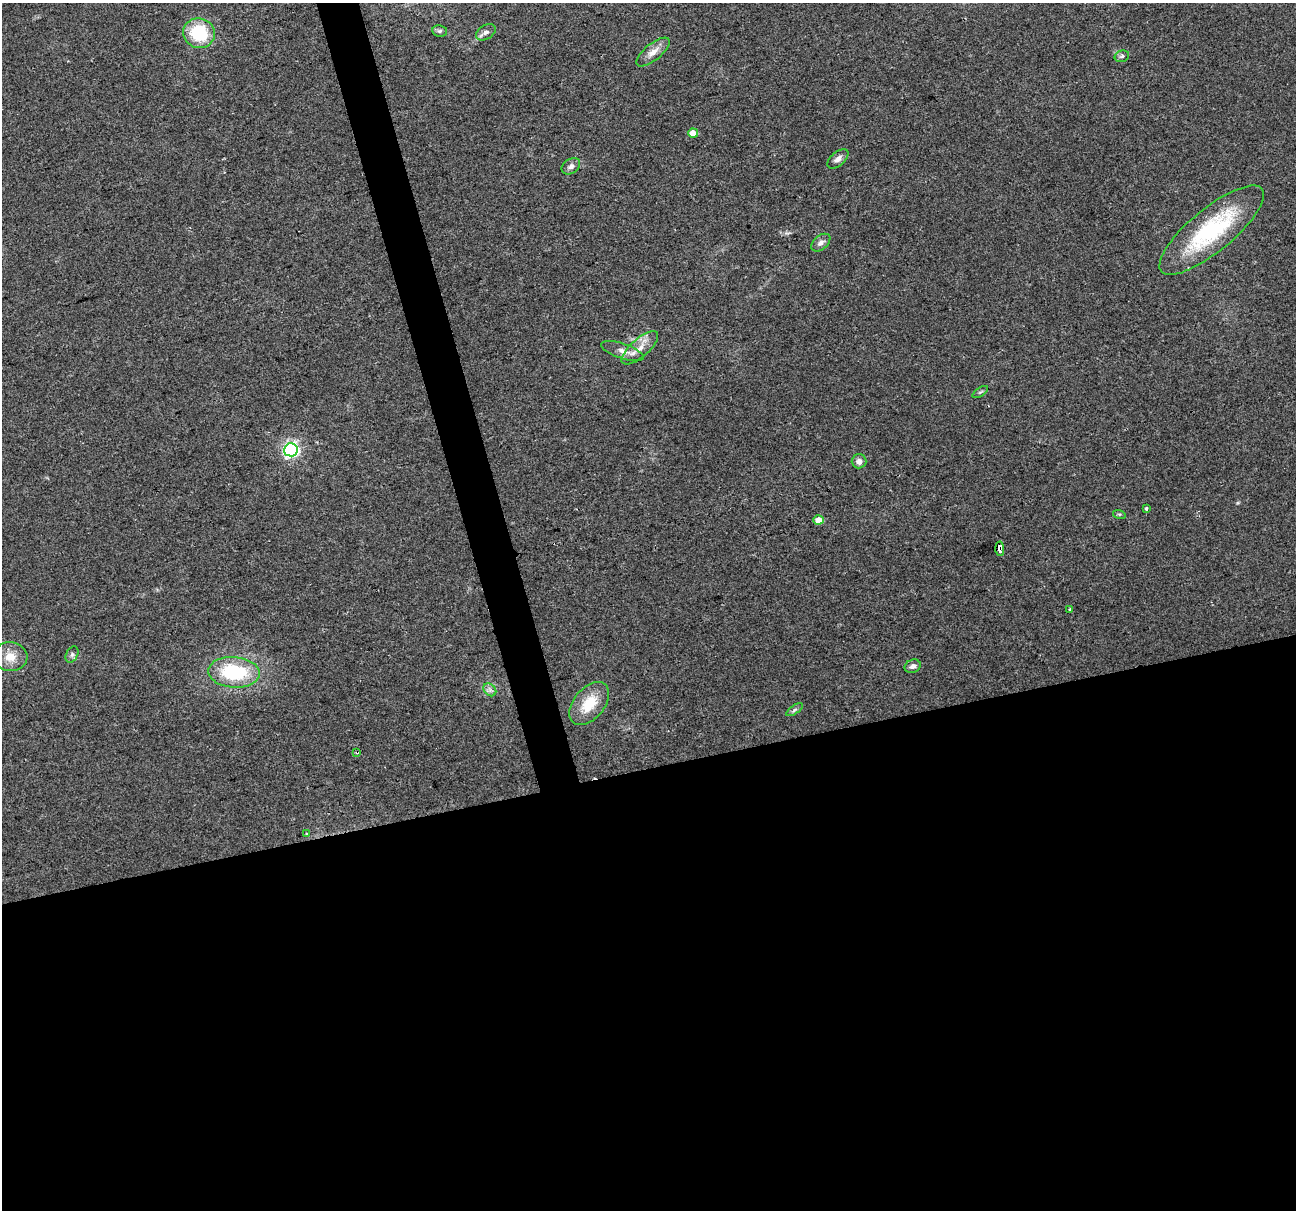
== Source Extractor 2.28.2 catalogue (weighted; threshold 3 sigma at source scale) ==
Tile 15 of 4 x 4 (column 3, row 4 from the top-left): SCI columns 2587-3880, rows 98-1305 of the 5173 x 4973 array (HDU 1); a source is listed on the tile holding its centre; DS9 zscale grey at full resolution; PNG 1298 x 1212 px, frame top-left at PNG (2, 3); each listed source drawn as its Kron ellipse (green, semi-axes under 4 px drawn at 4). Shown black and unused: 39% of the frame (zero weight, under 2 of 3 exposures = <1% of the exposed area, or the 3 px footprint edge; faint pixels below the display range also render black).
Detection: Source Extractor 2.28.2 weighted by HDU 2 'WHT'; one run over the whole footprint, this tile lists its part. Background 0.0557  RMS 0.0074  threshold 0.0334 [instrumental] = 3 sigma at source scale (4.5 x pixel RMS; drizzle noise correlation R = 1.50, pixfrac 1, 0.0396/0.0396 arcsec/px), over >= 5 px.
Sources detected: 31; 2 cosmic-ray / hot-pixel residue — neither listed nor drawn; the other 29 listed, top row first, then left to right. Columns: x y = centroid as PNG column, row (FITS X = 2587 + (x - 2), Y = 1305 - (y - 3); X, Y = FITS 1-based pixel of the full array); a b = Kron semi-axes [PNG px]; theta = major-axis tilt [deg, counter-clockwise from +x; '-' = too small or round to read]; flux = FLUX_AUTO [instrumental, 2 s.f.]
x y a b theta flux
440 31 7 5 -9 1.6
486 32 11 7 31 3.1
199 33 16 15 - 37
653 52 20 8 39 7.1
1122 56 7 5 16 1.7
693 133 5 4 - 8.4
838 159 12 7 41 3.8
571 166 10 7 34 3.1
1212 230 65 21 39 80
821 243 11 7 40 3.4
640 348 23 9 41 9.4
622 351 22 7 -19 6.4
980 392 9 3 33 1.3
291 450 7 6 - 180
859 461 7 7 - 4.2
1146 509 4 3 - 1.8
1119 514 6 4 -18 0.94
819 520 5 4 - 8.5
1000 549 7 3 -86 100
1070 610 3 3 - 1.7
72 654 9 5 63 2
10 657 17 14 -3 11
913 666 8 6 24 2.8
234 672 26 15 -4 51
490 690 7 5 -45 2.4
589 704 25 15 50 21
795 710 9 4 35 1.7
357 752 3 3 - 2
306 834 3 2 - 1.1
Overlapping masked pixels (flux is a lower limit): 2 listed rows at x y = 1000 549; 357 752